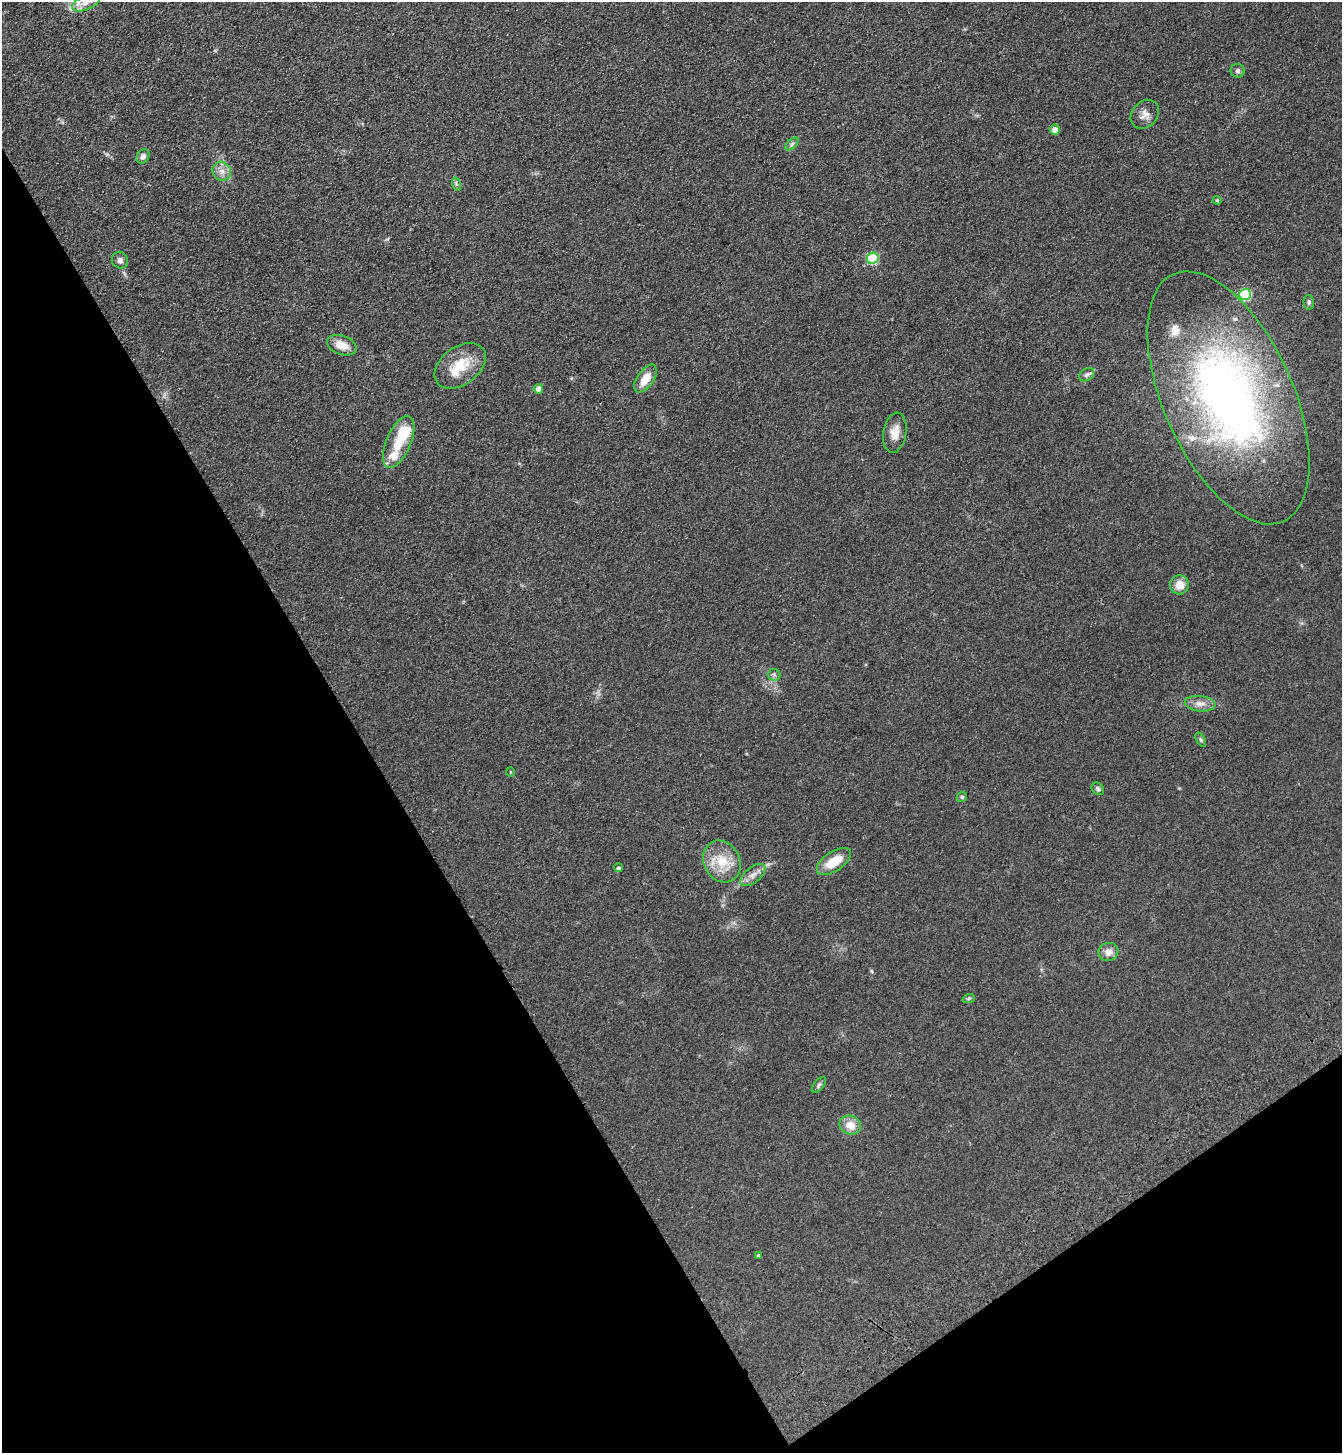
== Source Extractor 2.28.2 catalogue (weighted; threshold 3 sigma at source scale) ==
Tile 14 of 4 x 4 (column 2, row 4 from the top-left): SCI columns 1573-2912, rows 106-1556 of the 5961 x 6016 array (HDU 1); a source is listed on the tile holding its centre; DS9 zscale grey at full resolution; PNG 1344 x 1455 px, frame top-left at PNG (2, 2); each listed source drawn as its Kron ellipse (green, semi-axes under 4 px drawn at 4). Shown black and unused: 32% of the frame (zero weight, under 3 of 4 exposures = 6% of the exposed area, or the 3 px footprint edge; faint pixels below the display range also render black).
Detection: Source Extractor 2.28.2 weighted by HDU 2 'WHT'; one run over the whole footprint, this tile lists its part. Background 0.119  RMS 0.0092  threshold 0.0414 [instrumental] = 3 sigma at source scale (4.5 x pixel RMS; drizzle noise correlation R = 1.50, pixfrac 1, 0.05/0.05 arcsec/px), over >= 5 px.
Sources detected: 42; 5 inside a brighter listed object's ellipse — not listed separately; the other 37 listed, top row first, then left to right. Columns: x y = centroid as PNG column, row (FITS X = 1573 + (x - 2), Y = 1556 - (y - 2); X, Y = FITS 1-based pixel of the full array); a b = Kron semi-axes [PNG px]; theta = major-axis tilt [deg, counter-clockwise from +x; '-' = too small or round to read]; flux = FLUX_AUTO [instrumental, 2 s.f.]
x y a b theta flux
86 2 15 7 24 7.9
1237 71 7 7 - 2.5
1145 114 16 12 49 7.1
1055 130 5 5 - 5.8
792 144 8 4 45 1.9
143 156 7 6 - 3.6
222 171 10 9 - 6
456 184 7 4 -71 1.4
1217 200 4 4 - 0.93
873 258 6 5 - 58
120 260 8 8 - 3.2
1245 294 6 5 - 69
1309 302 7 5 -88 1.7
342 345 15 9 -20 11
460 366 29 19 36 26
1087 375 8 6 30 2.6
645 379 16 8 56 14
538 389 5 4 - 4.7
1228 398 135 65 -66 460
895 433 20 11 81 10
399 442 28 12 67 26
1179 585 9 9 - 11
774 675 6 6 - 1.9
1200 704 15 7 -6 6.4
1201 740 8 4 -60 1.7
511 772 5 3 - 0.67
1098 789 7 5 -46 2.1
962 797 5 4 - 1.3
722 861 22 18 -62 23
834 862 19 9 34 20
619 868 4 4 - 1.7
753 875 15 7 39 5.9
1108 952 10 9 - 7.3
969 998 6 4 20 1.3
819 1085 9 5 51 2.1
850 1125 11 9 -21 12
759 1256 4 4 - 1.6
Isophote crosses this tile's border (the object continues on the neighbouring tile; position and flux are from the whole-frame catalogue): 2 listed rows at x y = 86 2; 1228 398